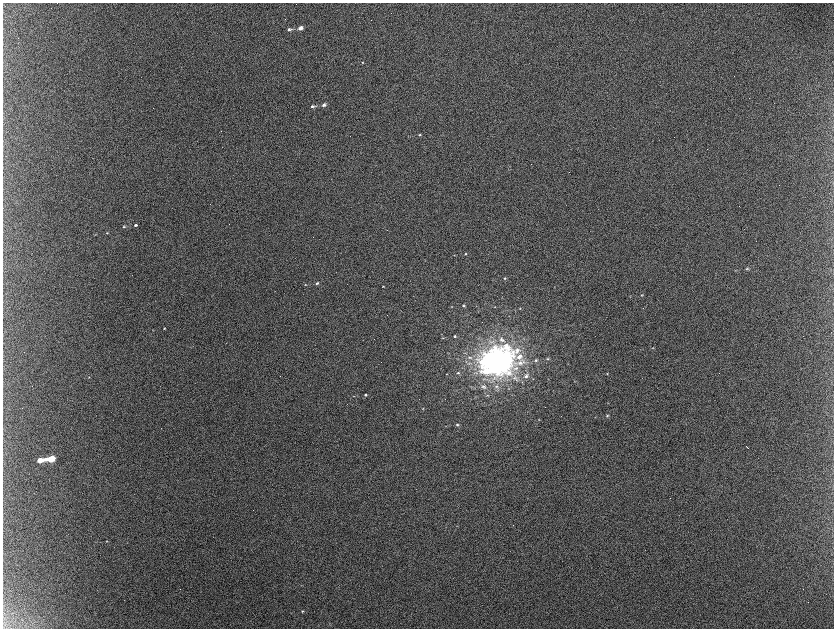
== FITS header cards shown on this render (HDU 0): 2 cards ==
NAXIS1  =                 1663 / length of data axis 1
NAXIS2  =                 1252 / length of data axis 2

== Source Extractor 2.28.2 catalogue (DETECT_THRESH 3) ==
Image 1663 x 1252 px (HDU 0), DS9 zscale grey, zoomed out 1/2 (1 PNG px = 2 x 2 image px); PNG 836 x 630 px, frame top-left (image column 2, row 1251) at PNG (3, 3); no overlay
Background 2200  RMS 33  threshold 100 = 3 sigma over >= 5 px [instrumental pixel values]
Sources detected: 74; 19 cannot appear on this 1/2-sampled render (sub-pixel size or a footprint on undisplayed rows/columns) and are not listed; the other 55 listed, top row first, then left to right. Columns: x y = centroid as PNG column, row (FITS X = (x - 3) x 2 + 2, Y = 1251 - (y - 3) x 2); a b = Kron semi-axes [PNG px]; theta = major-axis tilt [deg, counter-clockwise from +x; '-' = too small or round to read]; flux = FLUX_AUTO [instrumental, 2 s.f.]
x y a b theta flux
300 28 5 4 - 3.9e+04
289 29 6 4 10 1.9e+04
362 62 3 3 - 4.0e+03
324 105 4 3 - 2.9e+04
312 106 6 3 6 1.5e+04
420 135 3 3 - 7.1e+03
408 136 3 2 - 2.7e+03
135 225 3 3 - 1.4e+04
124 227 5 3 - 7.5e+03
107 233 3 3 - 5.1e+03
465 254 4 3 - 8.2e+03
454 255 3 2 - 3.1e+03
747 269 5 4 - 8.4e+03
505 278 4 3 - 7.2e+03
317 283 4 3 - 1.0e+04
305 285 3 2 - 4.5e+03
383 286 3 2 - 4.4e+03
554 287 3 2 - 2.6e+03
642 295 4 3 - 6.7e+03
463 305 5 4 - 1.1e+04
451 307 3 3 - 4.3e+03
520 308 3 3 - 5.0e+03
164 328 3 2 - 4.5e+03
455 336 4 4 - 1.3e+04
491 337 5 4 - 1.2e+04
443 338 4 3 - 4.9e+03
502 340 10 6 -23 3.5e+04
505 347 14 8 21 1.0e+05
653 348 4 3 - 6.2e+03
470 357 6 4 -1 1.9e+04
519 357 9 7 34 5.6e+04
547 359 4 4 - 8.0e+03
536 360 5 4 - 1.2e+04
497 361 43 31 10 1.9e+06
458 373 4 3 - 8.4e+03
607 373 4 4 - 6.2e+03
526 376 7 6 - 2.8e+04
89 377 3 2 - 2.9e+03
514 378 9 6 -10 4.2e+04
575 381 4 3 - 4.1e+03
496 386 6 5 - 2.0e+04
483 387 10 5 -32 2.4e+04
509 388 3 3 - 5.2e+03
365 395 3 3 - 9.2e+03
487 395 4 3 - 7.6e+03
354 396 3 2 - 4.2e+03
423 408 4 2 - 4.5e+03
607 415 4 3 - 8.3e+03
457 425 3 3 - 8.4e+03
747 447 3 1 - 8.0e+03
51 458 5 3 - 2.7e+05
40 460 7 3 7 1.3e+05
106 541 3 2 - 3.0e+03
301 585 3 3 - 3.1e+03
302 611 3 3 - 6.5e+03
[19 sub-pixel or undisplayed-footprint detections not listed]